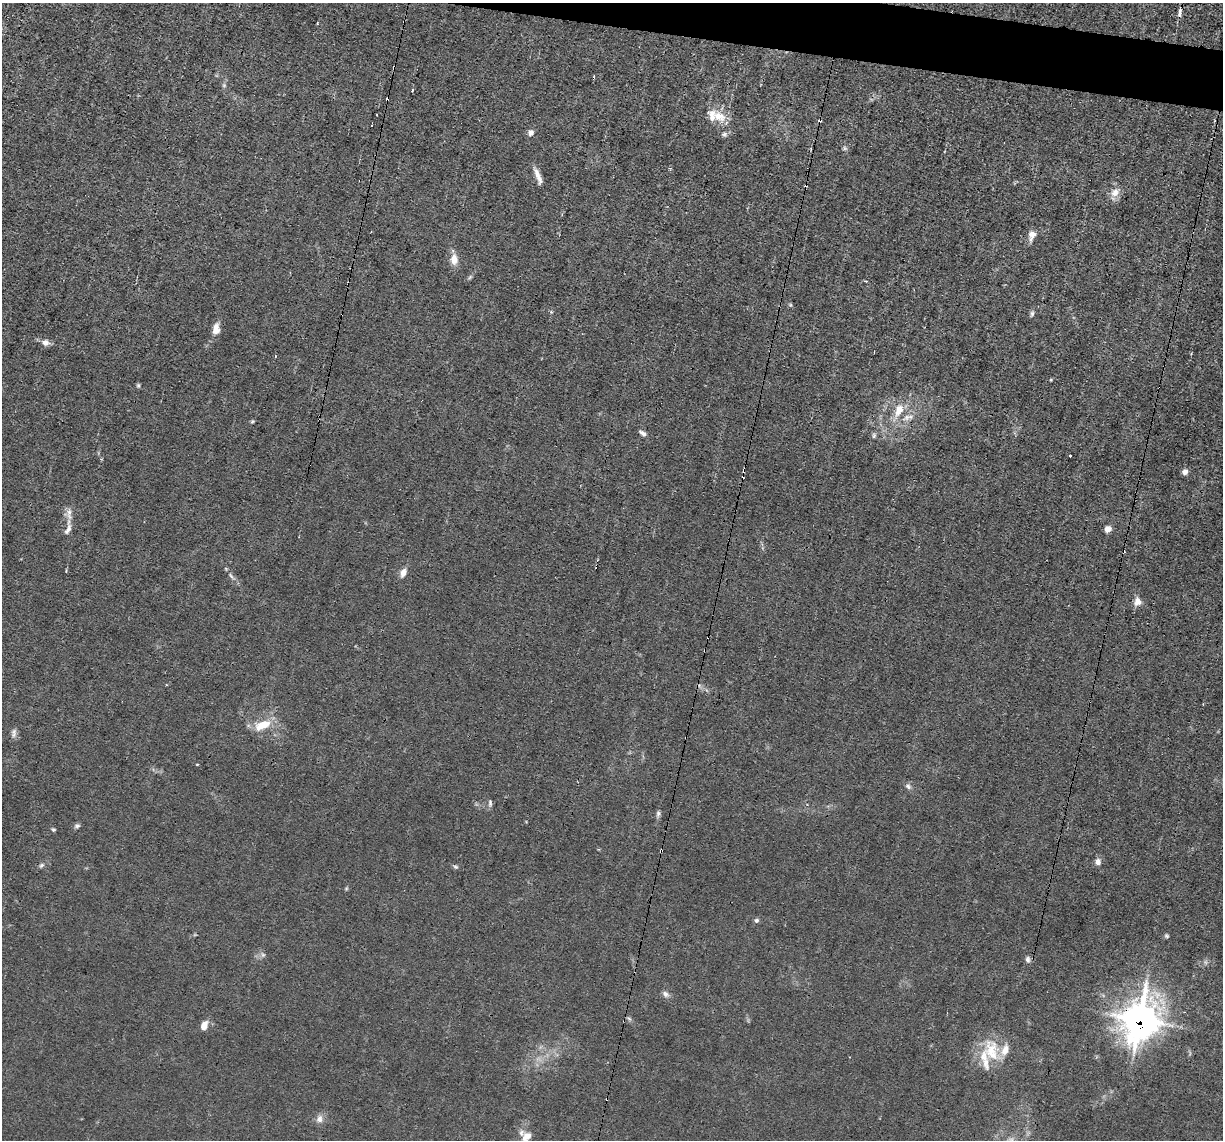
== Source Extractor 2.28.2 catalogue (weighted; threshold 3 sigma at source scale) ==
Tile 10 of 4 x 4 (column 2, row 3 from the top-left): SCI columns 1221-2441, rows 1375-2512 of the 4882 x 4908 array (HDU 1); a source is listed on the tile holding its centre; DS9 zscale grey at full resolution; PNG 1225 x 1142 px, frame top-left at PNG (2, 3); no overlay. Shown black and unused: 3% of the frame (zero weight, under 3 of 4 exposures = <1% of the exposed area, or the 3 px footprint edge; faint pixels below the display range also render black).
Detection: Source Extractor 2.28.2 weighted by HDU 2 'WHT'; one run over the whole footprint, this tile lists its part. Background 0.012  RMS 0.003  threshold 0.0136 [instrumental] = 3 sigma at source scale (4.5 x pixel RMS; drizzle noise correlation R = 1.50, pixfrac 1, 0.05/0.05 arcsec/px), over >= 5 px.
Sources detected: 74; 1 too faint to see at this stretch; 7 cosmic-ray / hot-pixel residue — not listed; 8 inside a brighter listed object's ellipse — not listed separately; the other 58 listed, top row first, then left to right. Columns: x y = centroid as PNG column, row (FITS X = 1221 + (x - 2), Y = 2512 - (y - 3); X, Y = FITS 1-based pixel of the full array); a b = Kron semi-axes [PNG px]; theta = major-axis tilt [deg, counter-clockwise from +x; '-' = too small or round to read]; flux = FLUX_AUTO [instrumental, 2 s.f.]
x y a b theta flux
1180 13 11 5 80 1.6
394 67 5 3 - 0.37
224 85 6 4 46 0.5
412 90 4 3 - 0.31
719 116 21 13 -24 5.5
531 133 9 8 - 1.1
724 134 7 7 - 0.85
845 148 7 4 -53 0.58
537 174 16 7 -71 2.2
1115 192 13 11 44 2.7
1032 235 13 8 73 2.1
454 259 12 8 -84 3.3
470 277 7 4 46 0.52
866 281 3 3 - 0.27
342 314 3 2 - 0.33
1032 314 8 5 79 0.72
216 329 13 8 84 2.7
45 342 11 8 -11 1.7
275 356 4 2 - 0.24
1051 380 4 3 - 0.27
138 385 6 4 -75 0.52
899 410 18 10 64 4.8
252 421 5 4 - 0.42
643 433 10 5 -36 1.1
874 435 8 5 80 0.67
1070 455 3 2 - 0.41
744 471 4 3 - 0.81
1185 472 6 5 - 1.7
69 514 18 9 -86 2.3
1107 529 7 6 - 1.9
403 573 8 6 65 2.4
231 576 9 4 -58 0.78
1137 602 11 10 - 2.1
705 651 4 3 - 0.34
262 725 19 10 20 6.5
14 733 13 6 85 1.2
686 738 3 2 - 0.48
908 786 8 7 - 0.97
490 803 11 5 -90 0.75
658 813 9 5 72 0.83
77 826 7 6 - 0.71
53 830 5 4 - 0.44
661 851 3 3 - 0.6
1098 862 8 7 - 1.6
41 865 8 5 44 0.7
455 867 7 5 -20 0.57
756 920 6 5 - 0.7
1166 936 7 4 -35 0.49
263 955 6 5 - 0.66
1028 959 9 6 -85 0.96
665 994 9 7 -33 1.2
629 1018 9 4 -47 0.56
1140 1019 14 12 73 580
204 1025 10 7 67 2.8
991 1051 37 23 89 12
607 1099 2 2 - 0.28
319 1119 10 8 76 1.9
527 1137 16 11 41 3.4
Overlapping masked pixels (flux is a lower limit): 8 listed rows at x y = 394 67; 342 314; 744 471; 705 651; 686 738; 661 851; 1140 1019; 607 1099